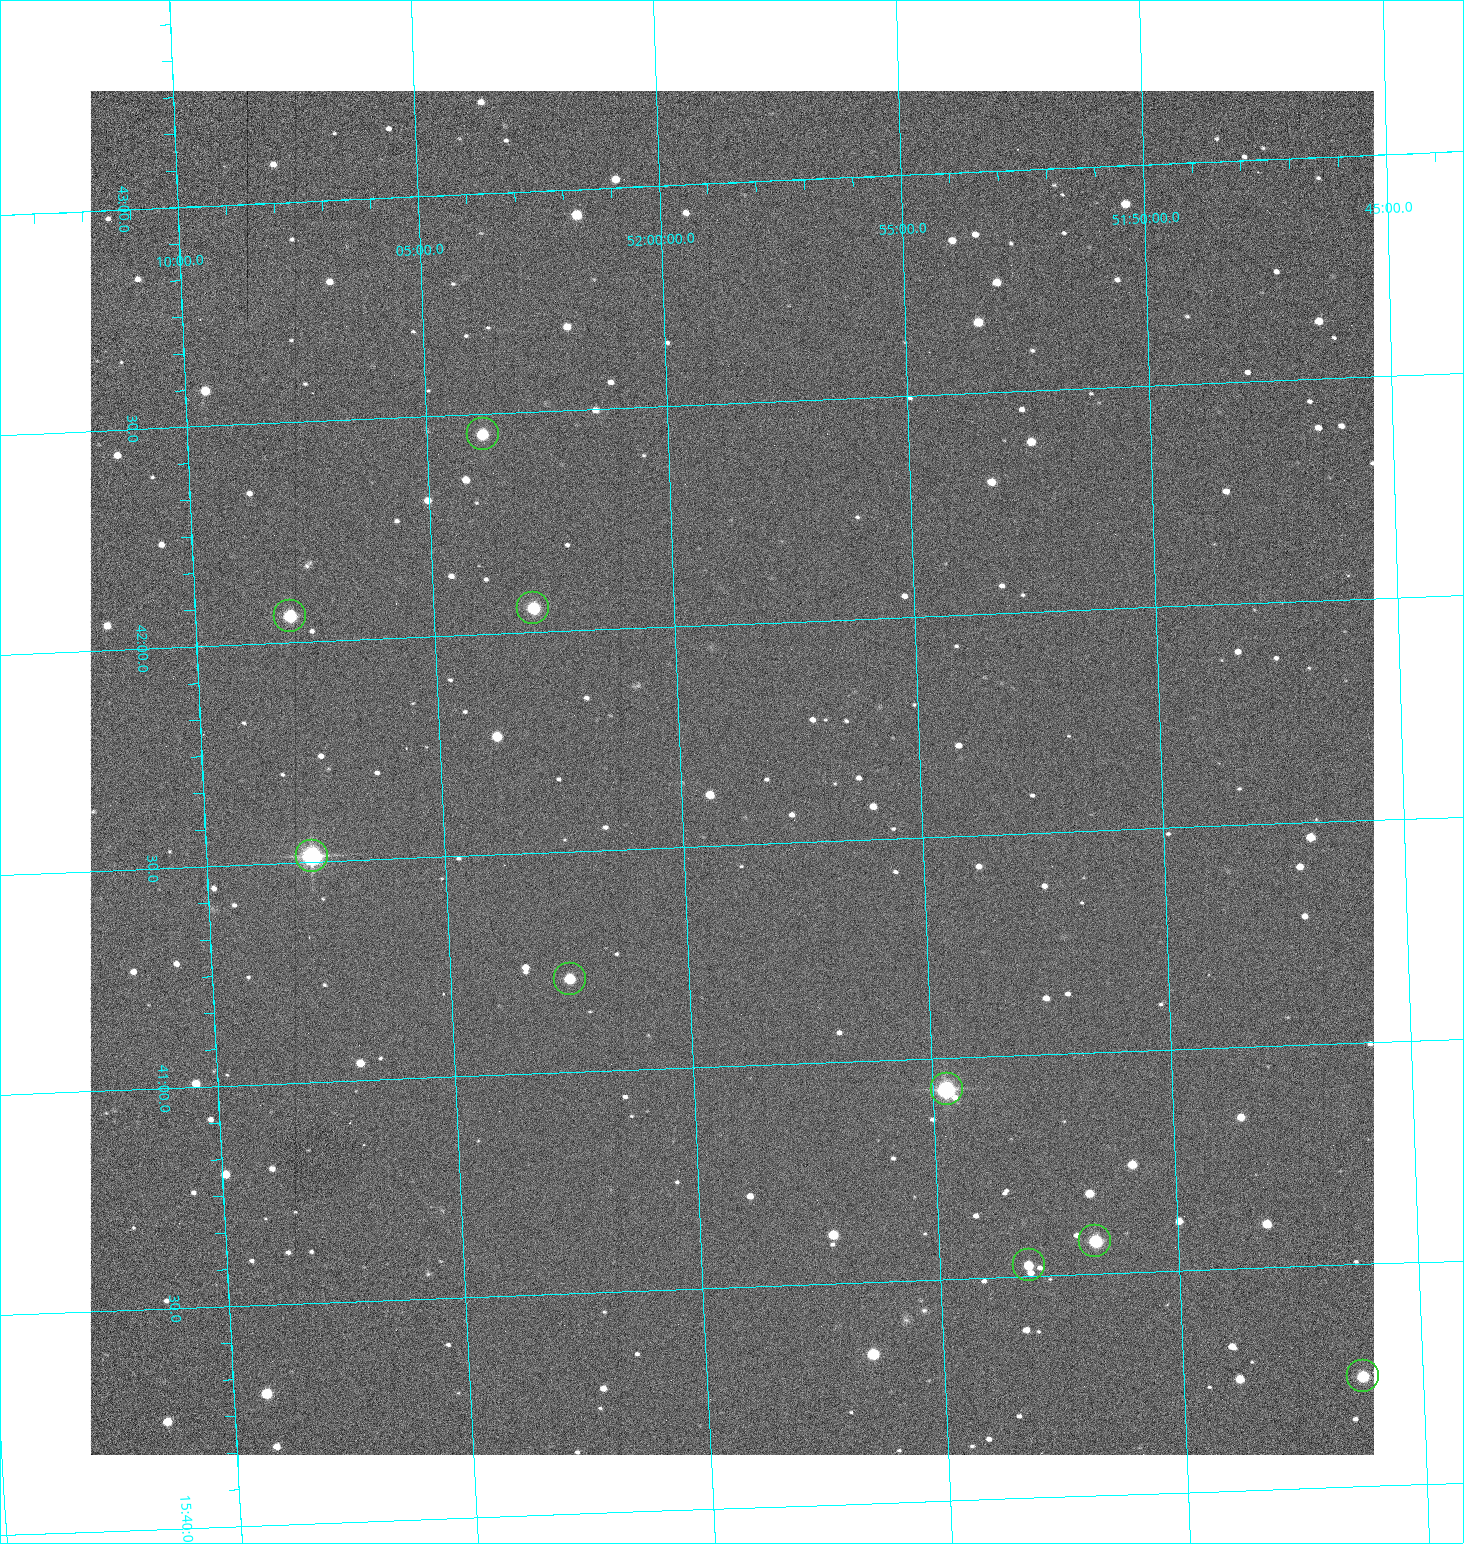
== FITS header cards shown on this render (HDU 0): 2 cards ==
NAXIS1  =                 1284 /fastest changing axis
NAXIS2  =                 1364 /next to fastest changing axis

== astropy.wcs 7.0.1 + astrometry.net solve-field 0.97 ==
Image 1284 x 1364 px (HDU 0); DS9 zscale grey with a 90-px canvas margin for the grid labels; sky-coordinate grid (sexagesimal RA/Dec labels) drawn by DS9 from the SOLVED WCS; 9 Tycho-2 reference stars matched to detected sources circled (green)
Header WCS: RA---TAN/DEC--TAN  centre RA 15:41:40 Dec +51:59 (235.42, +51.98 deg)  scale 1.26 arcsec/px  FOV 26.9' x 28.5'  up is +92 deg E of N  parity flipped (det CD > 0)
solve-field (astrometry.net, Tycho-2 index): VERIFIED the header's WCS against the Tycho-2 star catalogue (9 matches, 0 conflicts) and refined it, rather than solving blind
Solved WCS: RA---TAN-SIP/DEC--TAN-SIP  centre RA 15:41:40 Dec +51:59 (235.42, +51.98 deg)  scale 1.25 arcsec/px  FOV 26.8' x 28.5'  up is +92 deg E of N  parity flipped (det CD > 0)
The solver's refit moves the header's centre by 0.59 arcsec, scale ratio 0.997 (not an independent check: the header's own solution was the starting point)
Tycho-2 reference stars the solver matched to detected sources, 9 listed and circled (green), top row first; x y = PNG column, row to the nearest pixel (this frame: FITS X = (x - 91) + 1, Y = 1364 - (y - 91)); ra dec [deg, ICRS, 3 dp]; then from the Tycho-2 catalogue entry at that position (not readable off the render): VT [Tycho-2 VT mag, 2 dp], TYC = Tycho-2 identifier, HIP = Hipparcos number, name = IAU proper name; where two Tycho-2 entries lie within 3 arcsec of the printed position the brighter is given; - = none
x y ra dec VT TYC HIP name
484 434 235.614 +52.064 11.61 3489-1132-1 - -
534 608 235.514 +52.049 11.19 3489-1407-1 - -
291 616 235.515 +52.133 11.12 3489-1380-1 - -
313 856 235.378 +52.130 9.31 3489-1322-1 76850 -
571 979 235.303 +52.042 11.52 3489-958-1 - -
948 1089 235.232 +51.912 9.59 3489-824-1 - -
1096 1241 235.143 +51.862 10.97 3489-1016-1 - -
1030 1265 235.131 +51.886 12.29 3489-908-1 - -
1364 1376 235.062 +51.771 11.53 3489-1453-1 - -